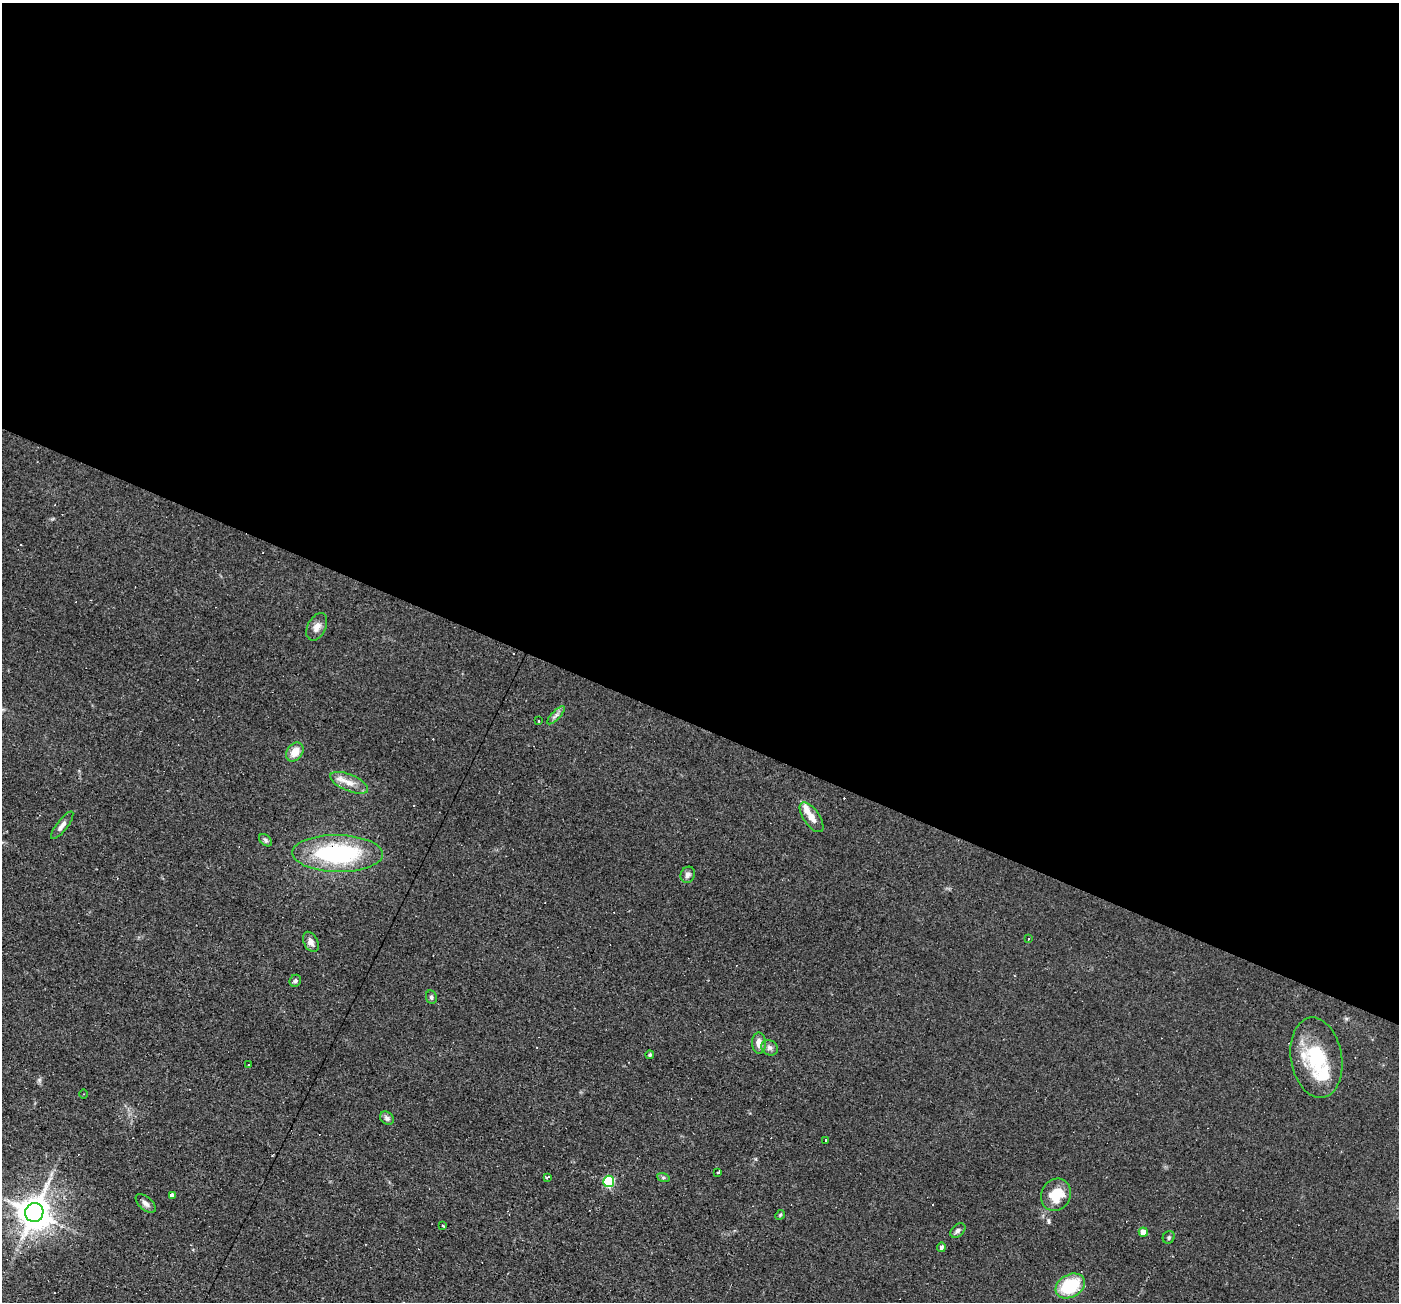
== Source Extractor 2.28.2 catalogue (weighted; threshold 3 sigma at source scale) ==
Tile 3 of 4 x 4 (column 3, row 1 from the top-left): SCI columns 2796-4192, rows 4168-5467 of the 5590 x 5602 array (HDU 1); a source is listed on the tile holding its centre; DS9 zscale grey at full resolution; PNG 1401 x 1304 px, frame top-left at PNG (2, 3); each listed source drawn as its Kron ellipse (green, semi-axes under 4 px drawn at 4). Shown black and unused: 56% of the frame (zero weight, under 2 of 3 exposures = <1% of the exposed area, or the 3 px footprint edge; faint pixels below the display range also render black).
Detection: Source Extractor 2.28.2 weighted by HDU 2 'WHT'; one run over the whole footprint, this tile lists its part. Background 0.0814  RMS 0.0088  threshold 0.0394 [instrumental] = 3 sigma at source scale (4.5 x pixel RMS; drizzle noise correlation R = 1.50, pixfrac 1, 0.05/0.05 arcsec/px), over >= 5 px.
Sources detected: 47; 8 cosmic-ray / hot-pixel residue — neither listed nor drawn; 2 inside a brighter listed object's ellipse — not listed separately; the other 37 listed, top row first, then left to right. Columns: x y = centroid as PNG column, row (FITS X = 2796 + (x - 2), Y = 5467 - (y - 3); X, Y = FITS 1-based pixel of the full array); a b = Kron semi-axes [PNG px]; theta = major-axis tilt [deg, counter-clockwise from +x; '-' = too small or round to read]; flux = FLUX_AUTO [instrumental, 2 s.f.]
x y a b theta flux
317 627 14 9 63 6.3
556 715 12 4 46 2.7
539 721 3 2 - 0.73
295 752 10 7 54 11
349 783 20 8 -23 9.2
812 817 17 8 -55 8.8
62 825 17 5 52 4.9
266 840 7 5 -41 1.7
338 853 45 18 -1 110
688 875 8 7 - 3.4
1029 938 3 2 - 1.1
311 942 11 7 -61 4.6
295 981 6 5 - 1.9
431 997 7 5 -81 1.9
759 1043 10 7 -87 7.2
769 1048 9 7 -33 3.2
650 1055 4 4 - 1.6
1316 1058 40 25 -80 52
249 1065 3 2 - 1.1
83 1094 4 3 - 0.71
387 1118 7 6 - 2.6
826 1140 3 2 - 1.5
718 1172 3 3 - 4.8
547 1177 4 3 - 4.4
663 1177 6 4 -19 1.2
609 1181 5 5 - 80
1056 1195 17 14 61 21
172 1196 4 3 - 53
146 1203 12 6 -42 3.8
34 1213 9 9 - 1800
780 1215 5 4 - 1
442 1225 3 2 - 1.1
958 1230 8 6 41 2.7
1143 1232 4 4 - 9.1
1169 1237 6 5 - 1.6
941 1247 4 3 - 9.4
1070 1286 15 11 29 44
Overlapping masked pixels (flux is a lower limit): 1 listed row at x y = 338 853